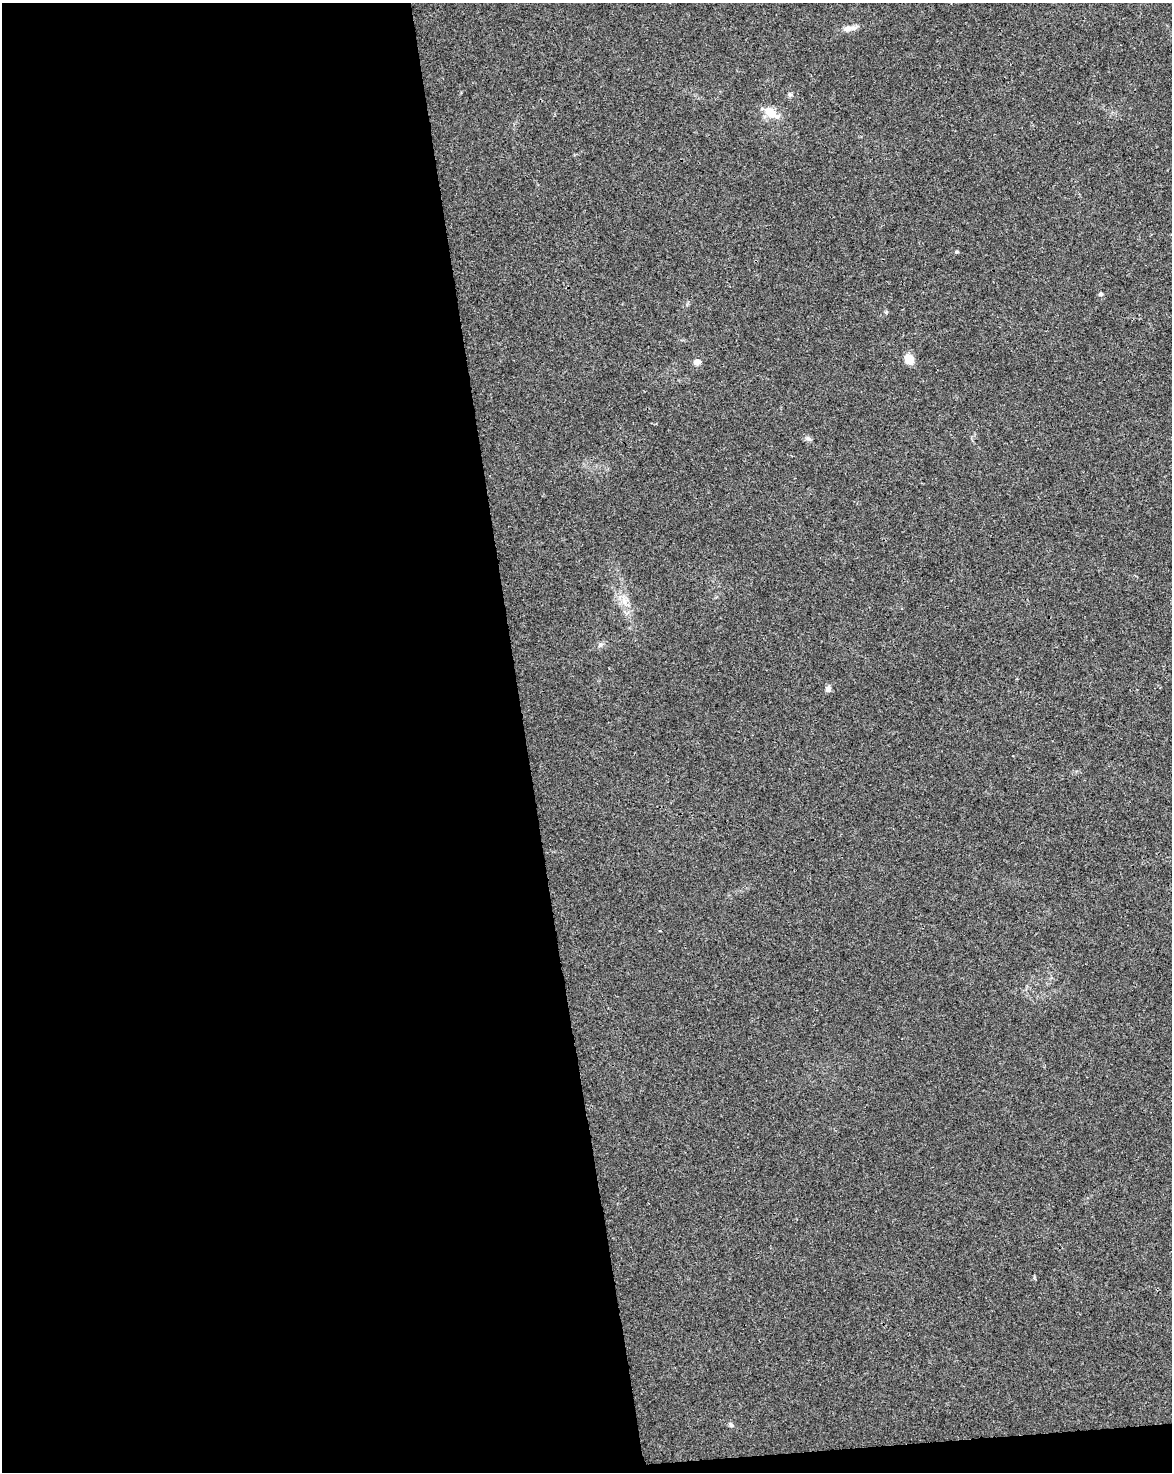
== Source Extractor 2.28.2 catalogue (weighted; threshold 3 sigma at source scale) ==
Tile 9 of 4 x 3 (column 1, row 3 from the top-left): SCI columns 57-1226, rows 68-1537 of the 4791 x 4502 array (HDU 1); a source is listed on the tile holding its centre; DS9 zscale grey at full resolution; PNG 1174 x 1474 px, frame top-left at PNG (2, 3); no overlay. Shown black and unused: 46% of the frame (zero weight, under 3 of 4 exposures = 5% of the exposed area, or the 3 px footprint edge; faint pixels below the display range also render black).
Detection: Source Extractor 2.28.2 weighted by HDU 2 'WHT'; one run over the whole footprint, this tile lists its part. Background 0.00476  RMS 0.003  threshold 0.0135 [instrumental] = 3 sigma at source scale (4.5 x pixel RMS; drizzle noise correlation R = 1.50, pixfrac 1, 0.0396/0.0396 arcsec/px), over >= 5 px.
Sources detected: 13; all 13 listed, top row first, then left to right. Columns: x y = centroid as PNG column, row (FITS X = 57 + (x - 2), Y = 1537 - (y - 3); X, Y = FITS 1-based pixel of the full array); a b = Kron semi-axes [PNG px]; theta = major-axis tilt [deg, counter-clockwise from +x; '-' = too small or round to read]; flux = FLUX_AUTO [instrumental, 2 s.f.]
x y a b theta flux
847 29 14 8 7 1.9
790 95 6 5 - 0.52
772 113 23 10 -33 4.6
957 252 5 3 - 0.33
1101 294 5 5 - 0.54
886 312 5 5 - 0.35
909 359 6 5 - 8.4
697 362 9 7 27 1.5
808 439 8 6 -37 0.8
624 601 14 6 -73 2.4
600 645 6 6 - 0.69
828 689 7 6 - 1.2
731 1424 8 5 -41 0.71